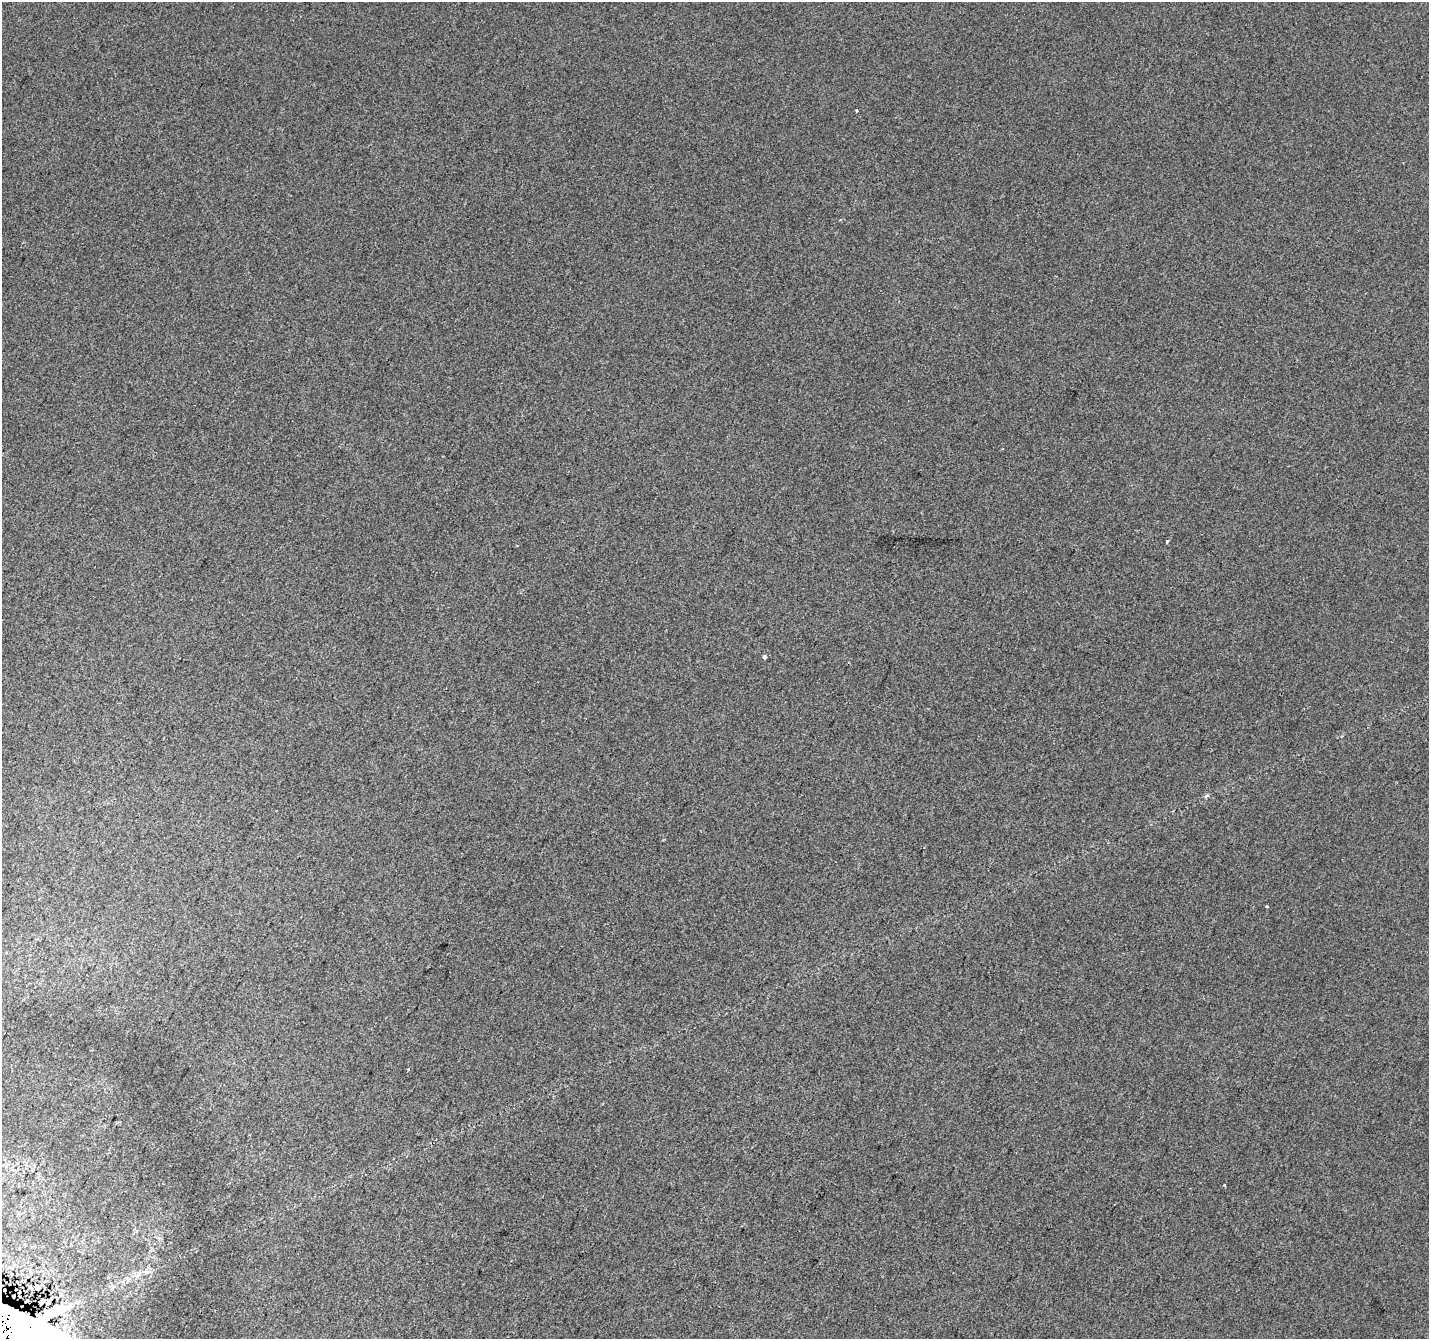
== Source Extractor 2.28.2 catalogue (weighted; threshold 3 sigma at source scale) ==
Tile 7 of 4 x 4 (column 3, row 2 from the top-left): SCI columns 2880-4306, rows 2981-4317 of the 5751 x 5894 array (HDU 1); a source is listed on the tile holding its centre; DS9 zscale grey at full resolution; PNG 1431 x 1341 px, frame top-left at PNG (2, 2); no overlay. Shown black and unused: <1% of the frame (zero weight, under 2 of 3 exposures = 2% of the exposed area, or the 3 px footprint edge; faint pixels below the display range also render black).
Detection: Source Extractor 2.28.2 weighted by HDU 2 'WHT'; one run over the whole footprint, this tile lists its part. Background 0.00195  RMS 0.0072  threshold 0.0326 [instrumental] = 3 sigma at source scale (4.5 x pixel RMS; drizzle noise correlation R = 1.50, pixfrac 1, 0.0396/0.0396 arcsec/px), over >= 5 px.
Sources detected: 9; all 9 listed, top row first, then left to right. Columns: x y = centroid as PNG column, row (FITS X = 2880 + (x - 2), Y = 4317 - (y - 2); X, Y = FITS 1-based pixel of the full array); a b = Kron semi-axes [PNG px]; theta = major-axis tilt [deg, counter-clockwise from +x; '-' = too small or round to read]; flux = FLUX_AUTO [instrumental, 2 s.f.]
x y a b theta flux
857 111 3 3 - 0.85
1167 542 5 3 - 0.83
765 657 3 3 - 15
1206 796 5 4 - 1.6
1266 906 4 3 - 0.63
1224 1185 3 2 - 0.57
147 1272 11 5 11 3
37 1287 6 5 - 1.1
41 1302 5 3 - 1.2
Overlapping masked pixels (flux is a lower limit): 1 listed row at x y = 41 1302